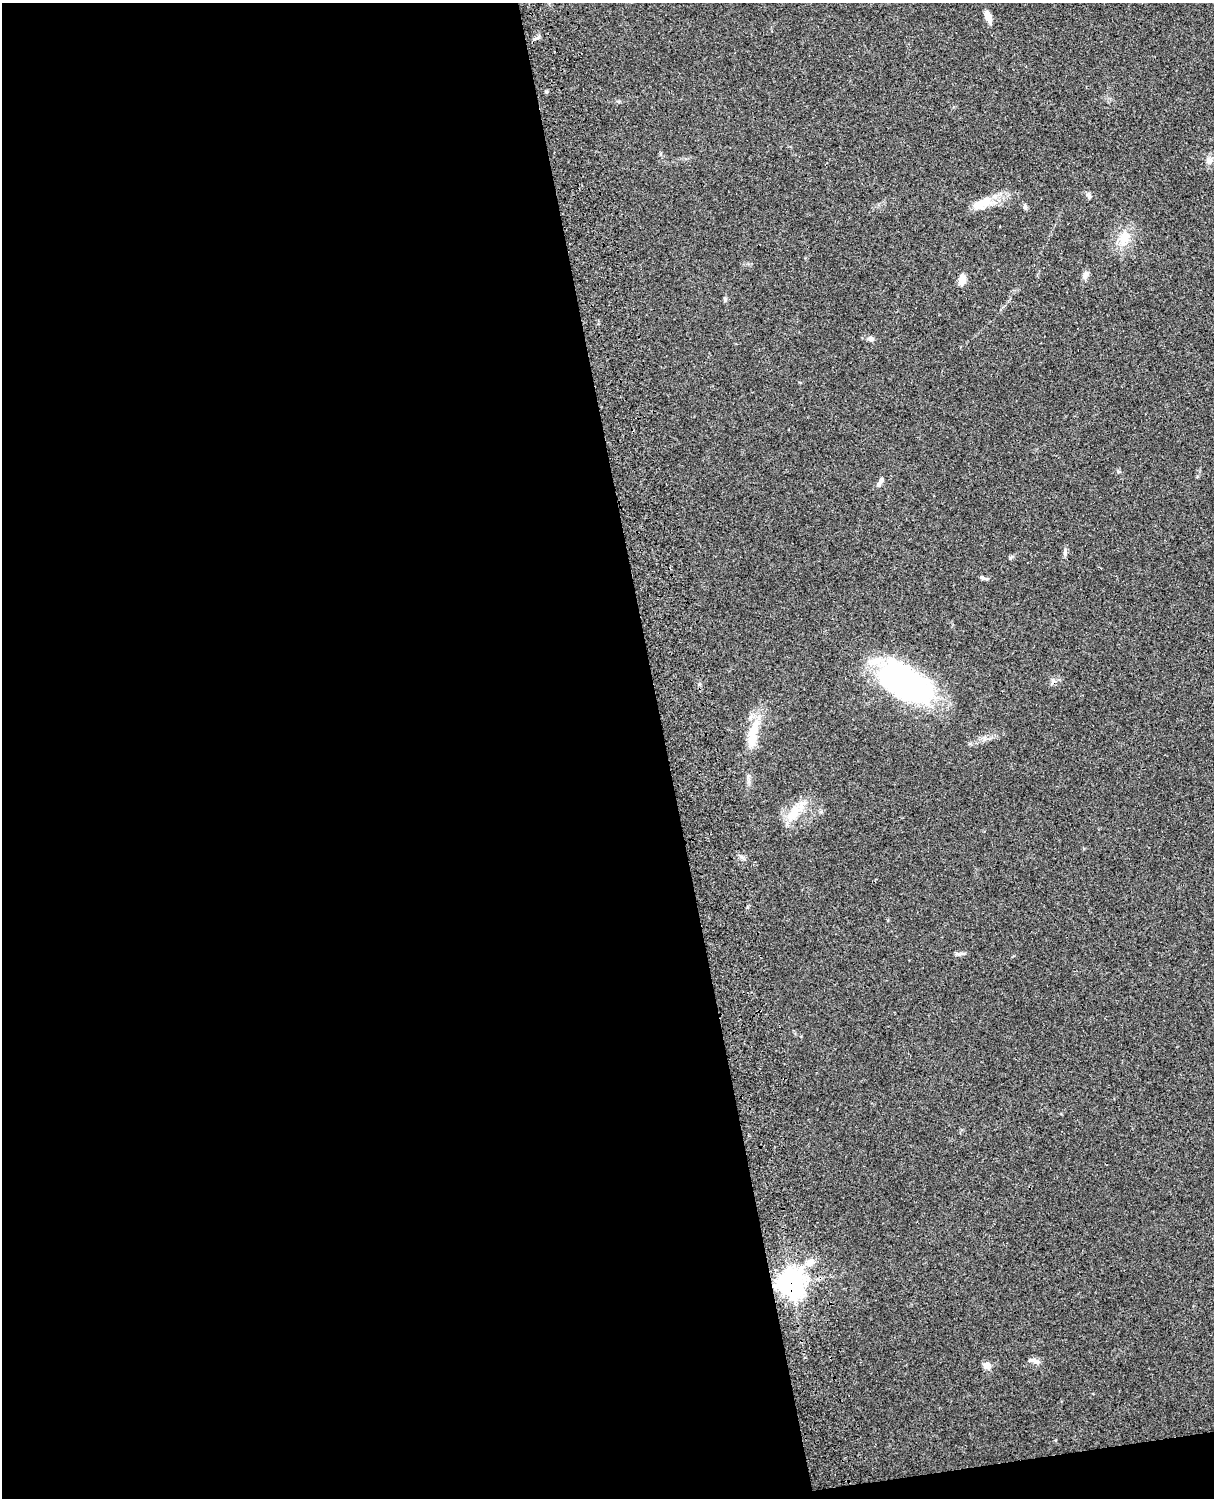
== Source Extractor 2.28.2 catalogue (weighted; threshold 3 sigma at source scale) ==
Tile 9 of 4 x 3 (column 1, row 3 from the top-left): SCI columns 120-1331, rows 164-1659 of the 5088 x 4927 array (HDU 1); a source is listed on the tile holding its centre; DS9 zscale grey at full resolution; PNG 1216 x 1500 px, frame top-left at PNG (2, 3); no overlay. Shown black and unused: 56% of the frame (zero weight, under 3 of 4 exposures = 6% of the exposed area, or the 3 px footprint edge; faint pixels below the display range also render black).
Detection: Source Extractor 2.28.2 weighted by HDU 2 'WHT'; one run over the whole footprint, this tile lists its part. Background 0.105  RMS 0.0065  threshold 0.0293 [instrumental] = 3 sigma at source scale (4.5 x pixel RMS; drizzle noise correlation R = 1.50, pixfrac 1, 0.05/0.05 arcsec/px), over >= 5 px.
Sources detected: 25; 1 inside a brighter object's white glare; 1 cosmic-ray / hot-pixel residue — not listed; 1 inside a brighter listed object's ellipse — not listed separately; the other 22 listed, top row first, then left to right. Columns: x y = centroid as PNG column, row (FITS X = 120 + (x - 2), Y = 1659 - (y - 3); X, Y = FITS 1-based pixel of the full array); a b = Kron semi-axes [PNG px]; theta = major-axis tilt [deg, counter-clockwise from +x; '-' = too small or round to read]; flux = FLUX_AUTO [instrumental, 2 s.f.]
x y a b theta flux
988 17 15 7 -64 4.5
546 92 5 3 - 0.72
1209 160 9 8 - 2.8
1089 195 8 5 -74 1.6
981 202 15 10 50 6.7
1025 207 7 5 -76 1.3
1124 238 19 13 74 11
1085 275 11 7 70 2.7
962 280 10 7 79 6.2
725 299 6 4 -72 0.89
871 339 8 6 -5 1.9
880 482 14 5 61 2.4
1065 552 12 4 -87 1.7
983 578 8 4 -25 1.4
905 683 56 28 -32 160
752 732 39 11 72 16
794 812 27 13 52 13
958 954 9 5 -14 1.5
810 1262 15 9 22 5.9
791 1283 9 9 - 570
1035 1361 16 6 -16 2.5
987 1366 12 8 -40 2.9
Overlapping masked pixels (flux is a lower limit): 1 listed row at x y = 791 1283
Unlisted compact peaks at least as high as the median listed source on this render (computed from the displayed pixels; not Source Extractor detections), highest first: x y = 1010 558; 1118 471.